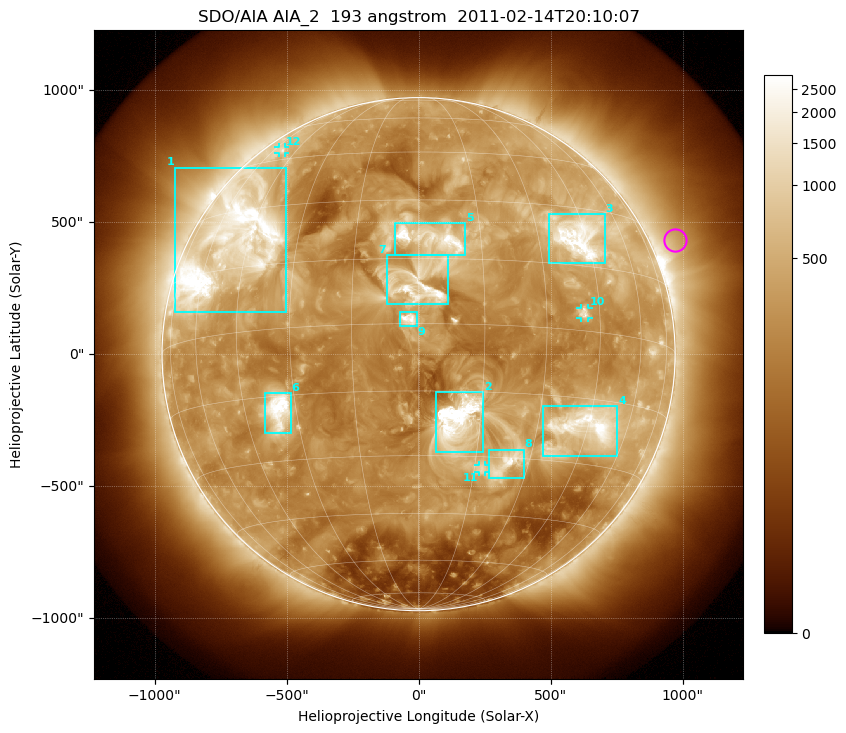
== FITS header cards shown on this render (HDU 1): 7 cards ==
TELESCOP= 'SDO/AIA'
INSTRUME= 'AIA_2'
WAVELNTH=                  193
WAVEUNIT= 'angstrom'
DATE-OBS= '2011-02-14T20:10:07.84'
CTYPE1  = 'HPLN-TAN'
CTYPE2  = 'HPLT-TAN'

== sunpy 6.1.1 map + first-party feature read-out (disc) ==
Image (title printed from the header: SDO/AIA AIA_2  193 angstrom  2011-02-14T20:10:07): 1024 x 1024 px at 2.4 arcsec/px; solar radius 972 arcsec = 405 px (full disc in frame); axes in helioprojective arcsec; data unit not stated in the header (colour bar unlabelled)
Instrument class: DISC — disc imager (sunpy class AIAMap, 193 A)
Bright regions (active regions / flare kernels): reference = the median radial profile (limb darkening/brightening removed); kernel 9 px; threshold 5 sigma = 685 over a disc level ~281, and >= 1.15x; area >= 12 px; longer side >= 10 px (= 24 arcsec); searched inside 0.97 R_sun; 12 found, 12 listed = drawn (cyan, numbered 1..; 3 of them under ~33 arcsec drawn as corner ticks so the feature stays visible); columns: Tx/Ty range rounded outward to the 5 arcsec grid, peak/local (2 s.f.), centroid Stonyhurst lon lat
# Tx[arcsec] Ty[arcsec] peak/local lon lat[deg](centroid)
1 -925..-505 160..705 12 -51 +22
2 65..245 -375..-145 31 +9 -21
3 495..705 345..530 14 +42 +22
4 470..755 -385..-195 14 +44 -21
5 -90..180 375..500 11 +3 +20
6 -585..-485 -300..-145 12 -35 -18
7 -120..115 190..375 10 +0 +9
8 265..400 -470..-360 8 +24 -31
9 -70..-5 105..160 11 -2 +1
10 615..645 135..175 5.3 +40 +4
11 225..255 -450..-420 3.9 +17 -33
12 -530..-505 760..785 3.6 -54 +49
Off-limb structures (1.02-1.3 R_sun): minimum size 162 px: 4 found; the strongest spans PA ~280..320 deg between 1.02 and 1.3 R_sun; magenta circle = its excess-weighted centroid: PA ~295 deg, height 1.1 R_sun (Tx ~975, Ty ~435 arcsec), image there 1.9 x the reference